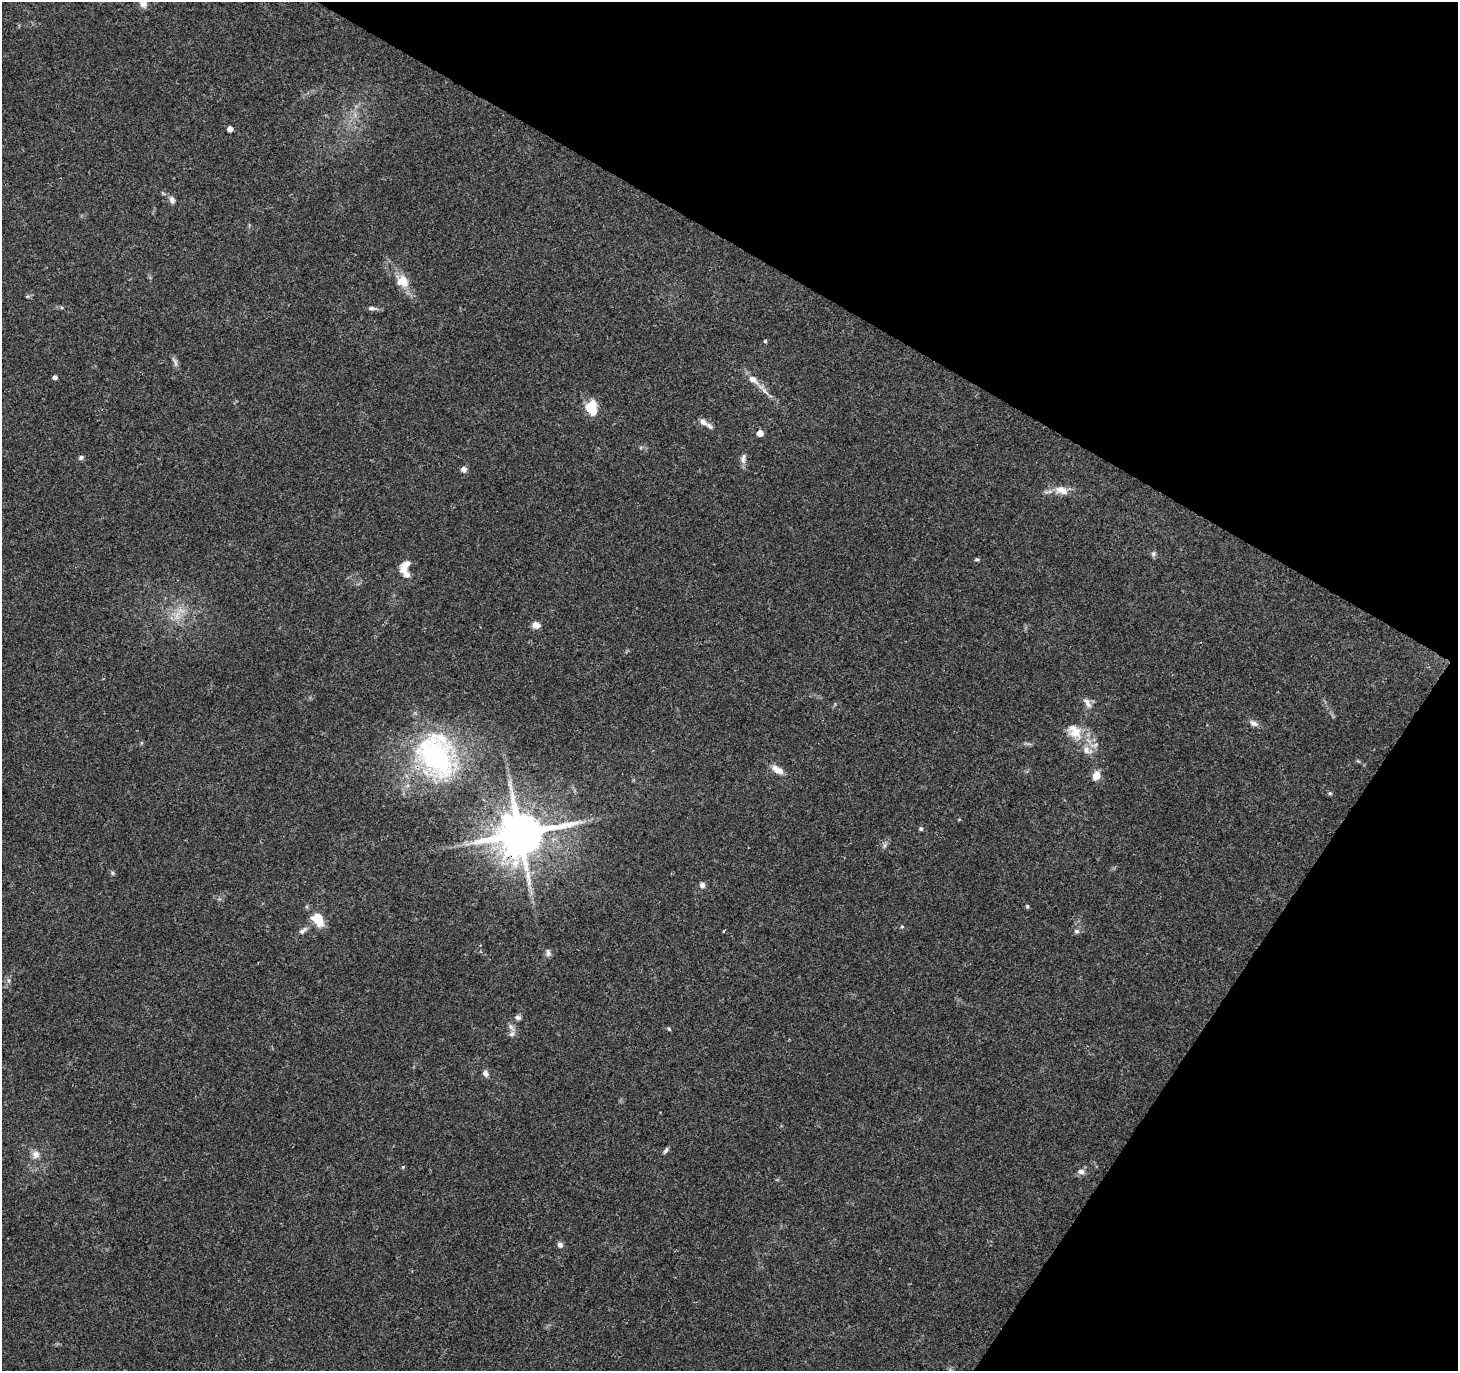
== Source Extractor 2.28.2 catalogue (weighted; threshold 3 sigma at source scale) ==
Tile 8 of 4 x 4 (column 4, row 2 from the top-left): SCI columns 4412-5867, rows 2982-4350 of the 5957 x 6001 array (HDU 1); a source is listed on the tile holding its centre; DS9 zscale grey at full resolution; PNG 1460 x 1373 px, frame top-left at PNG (2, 2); no overlay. Shown black and unused: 28% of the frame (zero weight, under 3 of 4 exposures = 3% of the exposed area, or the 3 px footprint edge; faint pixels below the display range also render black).
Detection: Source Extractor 2.28.2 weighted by HDU 2 'WHT'; one run over the whole footprint, this tile lists its part. Background 0.0398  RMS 0.0029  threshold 0.0131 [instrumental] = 3 sigma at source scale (4.5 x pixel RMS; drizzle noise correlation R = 1.50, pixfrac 1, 0.0396/0.0396 arcsec/px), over >= 5 px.
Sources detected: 55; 4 inside a brighter listed object's ellipse — not listed separately; the other 51 listed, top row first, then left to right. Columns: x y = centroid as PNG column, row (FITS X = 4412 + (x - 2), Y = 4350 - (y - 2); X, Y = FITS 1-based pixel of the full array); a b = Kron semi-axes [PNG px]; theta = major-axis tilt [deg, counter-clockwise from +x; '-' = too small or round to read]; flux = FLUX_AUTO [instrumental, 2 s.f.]
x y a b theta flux
143 3 11 9 -65 2.1
230 129 4 4 - 2
172 200 10 6 -75 1.1
403 281 13 11 -47 4.8
28 296 6 4 17 0.4
372 308 13 5 -6 1
765 341 4 4 - 0.36
175 362 14 5 -63 1
55 377 4 4 - 0.9
753 380 15 8 -36 2.6
765 391 19 5 -44 1.9
591 407 13 11 -84 8.2
703 422 14 8 -35 1.8
760 433 5 5 - 3.6
81 458 6 5 - 0.72
743 459 14 7 82 1.3
464 469 6 6 - 1.3
1061 490 18 10 -18 3.4
1153 554 7 6 - 0.65
977 559 6 4 0 0.43
403 570 10 8 18 2
177 616 15 6 76 2.6
536 625 9 7 -20 1.7
1086 701 15 6 -34 1.4
1254 723 11 7 -21 1.3
1075 731 24 17 -42 6.1
436 756 59 44 -66 54
777 770 16 8 -30 2.7
1096 776 9 7 63 3.3
1330 793 5 5 - 0.4
921 829 5 5 - 0.49
520 834 13 12 - 1500
884 845 8 6 57 0.79
112 873 6 5 - 0.47
702 885 6 6 - 1.1
1027 906 6 4 71 0.41
318 919 13 9 -59 7.5
902 926 5 4 - 0.4
303 930 15 6 38 1.3
724 931 3 2 - 0.38
1076 931 7 6 - 0.82
548 953 10 6 -75 0.94
518 1017 8 6 -14 0.8
511 1027 12 5 -53 1.1
669 1029 5 4 - 0.37
485 1073 9 7 -54 1.1
666 1150 9 5 54 0.69
36 1154 10 10 - 1.8
403 1167 5 4 - 0.33
1081 1171 9 7 -13 1.2
560 1245 7 6 - 1
Overlapping masked pixels (flux is a lower limit): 2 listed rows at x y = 436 756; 520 834
Isophote crosses this tile's border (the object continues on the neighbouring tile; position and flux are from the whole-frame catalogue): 1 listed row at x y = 143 3